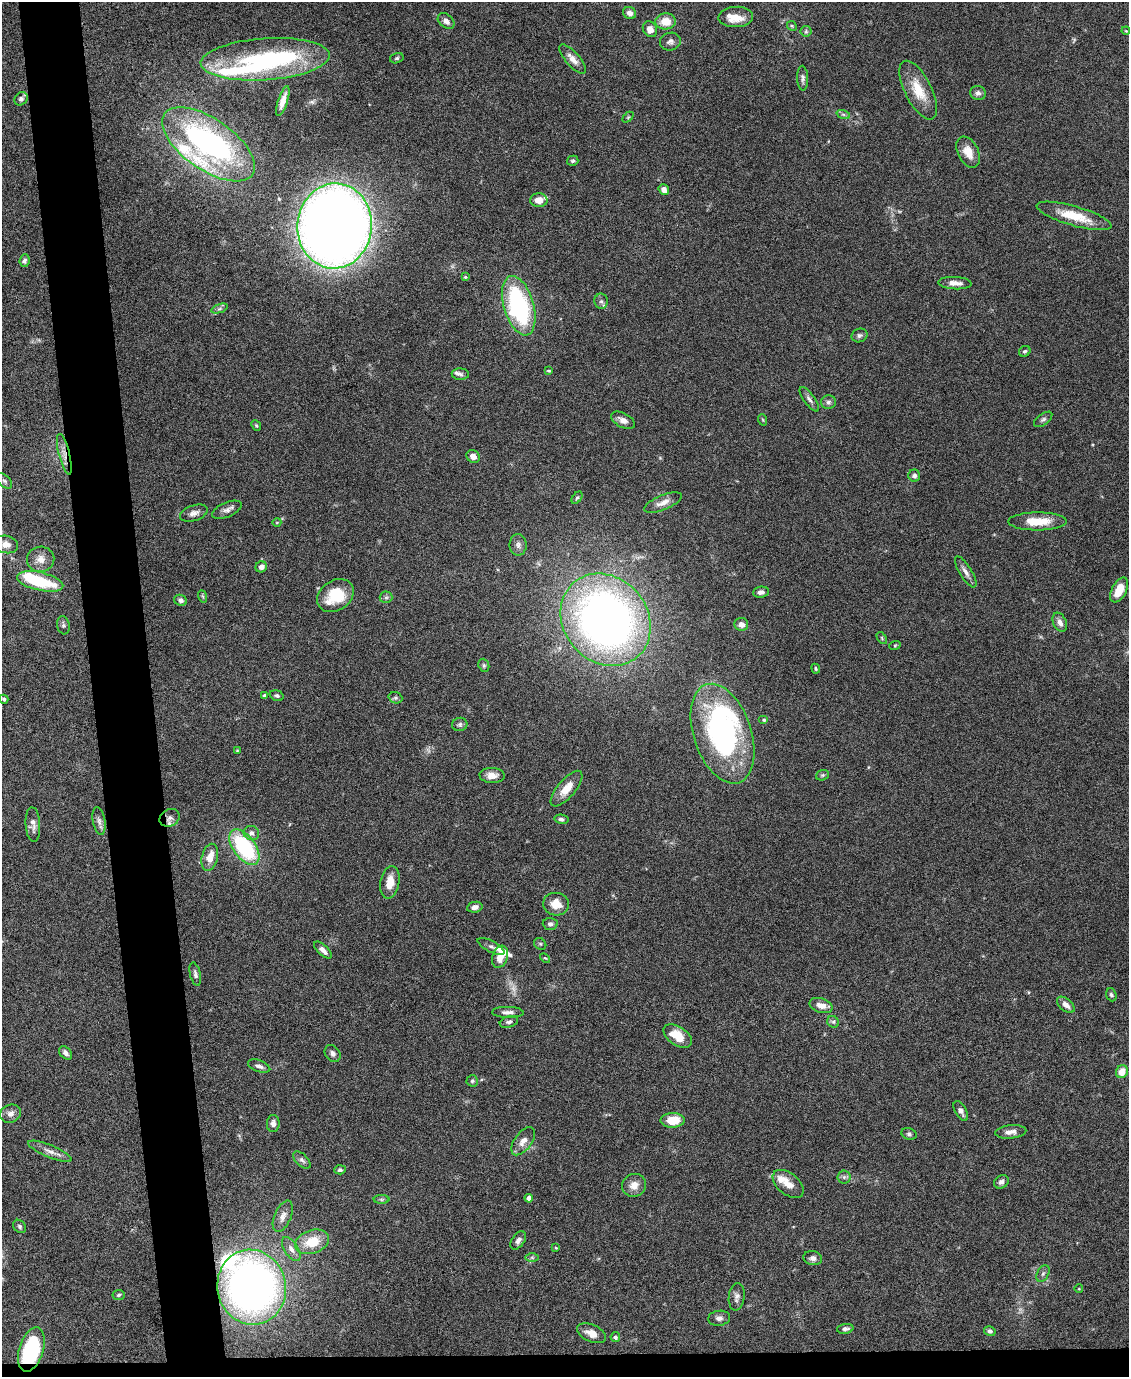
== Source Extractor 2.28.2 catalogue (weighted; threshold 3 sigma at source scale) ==
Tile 11 of 4 x 3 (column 3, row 3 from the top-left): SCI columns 2255-3381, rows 229-1603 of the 4507 x 4480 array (HDU 1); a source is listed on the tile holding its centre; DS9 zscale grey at full resolution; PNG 1131 x 1379 px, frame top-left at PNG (2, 2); each listed source drawn as its Kron ellipse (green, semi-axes under 4 px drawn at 4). Shown black and unused: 7% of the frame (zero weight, under 4 of 8 exposures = <1% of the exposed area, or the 3 px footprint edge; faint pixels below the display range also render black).
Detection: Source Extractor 2.28.2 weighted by HDU 2 'WHT'; one run over the whole footprint, this tile lists its part. Background 0.0544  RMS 0.0038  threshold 0.0155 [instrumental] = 3 sigma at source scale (4.09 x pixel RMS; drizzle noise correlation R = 1.36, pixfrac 0.8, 0.05/0.05 arcsec/px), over >= 5 px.
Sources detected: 163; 2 too faint to see at this stretch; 3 inside a brighter object's white glare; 1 long thin detection or spike segment (spike, bleed or trail) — neither listed nor drawn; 10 inside a brighter listed object's ellipse — not listed separately; the other 147 listed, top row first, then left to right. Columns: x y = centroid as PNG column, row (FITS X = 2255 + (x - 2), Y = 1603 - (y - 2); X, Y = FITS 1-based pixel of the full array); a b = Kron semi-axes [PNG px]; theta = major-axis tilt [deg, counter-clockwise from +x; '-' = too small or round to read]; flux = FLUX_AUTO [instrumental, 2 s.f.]
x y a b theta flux
630 13 7 6 - 1.9
736 17 17 10 3 5.2
446 21 9 6 -40 1.7
666 21 10 8 3 5.7
792 26 5 4 - 0.47
650 29 8 7 - 2.7
806 31 5 5 - 0.65
1126 31 4 3 - 0.31
670 42 10 9 - 1.5
397 58 7 5 16 0.61
265 59 64 21 4 43
573 59 18 7 -48 2.8
803 78 12 5 -87 1.2
918 90 32 13 -63 9.2
978 93 8 7 - 1.2
21 99 7 6 - 0.92
283 101 16 5 72 2.9
843 114 7 4 -19 0.67
628 117 6 4 45 0.43
208 144 53 25 -35 86
968 152 16 10 -64 4.6
573 161 6 5 - 0.57
664 189 6 5 - 1.8
539 200 8 7 - 3.3
1074 216 39 9 -16 10
335 226 42 37 85 590
24 261 6 5 - 0.96
465 277 4 4 - 0.4
955 283 17 6 -3 2.7
601 301 7 6 - 1
519 306 30 15 -74 49
219 309 8 4 19 0.77
859 335 8 6 24 0.89
1025 351 6 5 - 0.65
549 371 4 3 - 0.39
460 374 8 6 -2 0.99
809 399 14 5 -54 1.3
828 402 7 6 - 1
1043 419 11 5 36 0.95
623 420 13 7 -28 1.9
763 420 6 3 -71 0.36
256 426 6 4 -50 0.51
64 454 21 5 -76 2.8
473 456 7 6 - 2.1
914 476 6 6 - 1.2
4 481 9 5 -46 0.81
577 498 7 4 52 0.53
663 503 20 7 22 3
227 510 16 7 23 1.8
194 513 14 7 19 1.9
1037 521 29 9 0 8.2
277 522 4 3 - 0.25
6 544 12 8 -12 2.4
518 545 11 8 -89 1.5
41 559 13 12 - 3.4
261 567 6 5 - 1.9
966 572 18 6 -58 1.9
40 581 23 9 -13 18
1119 590 13 7 63 6.7
761 592 8 5 6 1.4
202 596 6 4 -70 0.41
335 596 20 15 33 12
386 597 6 6 - 0.79
181 600 6 5 - 1.2
606 620 49 42 -50 230
1060 622 10 6 -67 2.2
741 624 7 6 - 1.9
63 625 9 6 -81 0.86
882 638 7 3 -55 0.39
895 645 6 3 19 0.35
484 665 7 5 -69 0.67
816 669 5 4 - 0.45
264 696 4 4 - 0.74
277 696 7 5 -19 0.74
395 698 7 5 -20 0.74
4 699 4 4 - 0.57
764 720 5 4 - 0.48
460 724 7 6 - 0.87
723 734 52 29 -71 77
237 751 4 4 - 0.33
492 775 12 7 -4 2.6
822 775 7 5 20 0.51
566 789 22 9 50 5.5
170 818 10 8 26 1.5
561 819 7 4 -12 0.9
99 821 14 6 -80 1.5
33 824 17 7 -86 2.2
251 833 8 7 - 1.6
244 847 20 11 -53 33
210 857 14 8 76 4.4
390 882 16 9 80 4.5
556 904 13 11 -12 4.9
475 907 8 5 11 1.6
550 924 7 6 - 1
540 944 6 5 - 0.61
491 946 15 5 -27 1.2
323 950 11 5 -43 1.7
500 957 11 7 70 3.8
545 958 5 3 - 0.35
195 974 12 5 -77 1
1111 995 6 5 - 0.87
821 1005 12 7 -16 2.9
1066 1005 10 6 -40 2.1
508 1012 16 5 -2 1.8
509 1022 9 5 18 1
833 1022 6 5 - 0.72
678 1036 16 9 -34 6.7
65 1053 8 5 -50 1.6
333 1053 9 7 -51 1.3
259 1066 11 6 -20 1.4
1122 1072 6 5 - 3.9
472 1081 5 5 - 0.65
961 1111 11 5 -61 1.3
10 1114 11 8 23 2
673 1120 12 7 2 7.5
273 1123 8 6 87 1.8
1011 1132 16 6 5 2
909 1134 8 5 -19 0.79
523 1141 16 8 54 3
50 1151 23 6 -22 2.7
302 1160 11 6 -44 1.1
340 1170 6 4 3 0.68
844 1177 6 6 - 0.89
1001 1182 8 6 32 1.3
788 1184 18 10 -39 4.1
634 1185 12 11 - 3.1
529 1198 4 4 - 1.9
381 1199 8 4 0 0.61
283 1216 17 8 67 2.3
19 1226 7 5 -48 0.8
518 1240 10 6 55 1.6
312 1242 17 11 19 8.4
556 1248 4 3 - 0.26
291 1249 13 7 -57 2
532 1257 7 4 0 0.61
813 1258 9 7 -9 1.4
1043 1274 9 5 63 0.92
252 1287 38 34 -78 200
1079 1289 4 3 - 0.27
118 1295 6 5 - 0.66
737 1297 13 8 84 1.7
719 1318 11 7 6 1.4
845 1329 8 5 6 1
990 1331 6 5 - 0.97
592 1333 15 8 -25 3.5
615 1337 5 4 - 0.8
31 1349 23 12 73 32
Overlapping masked pixels (flux is a lower limit): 3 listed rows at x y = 64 454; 170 818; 31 1349